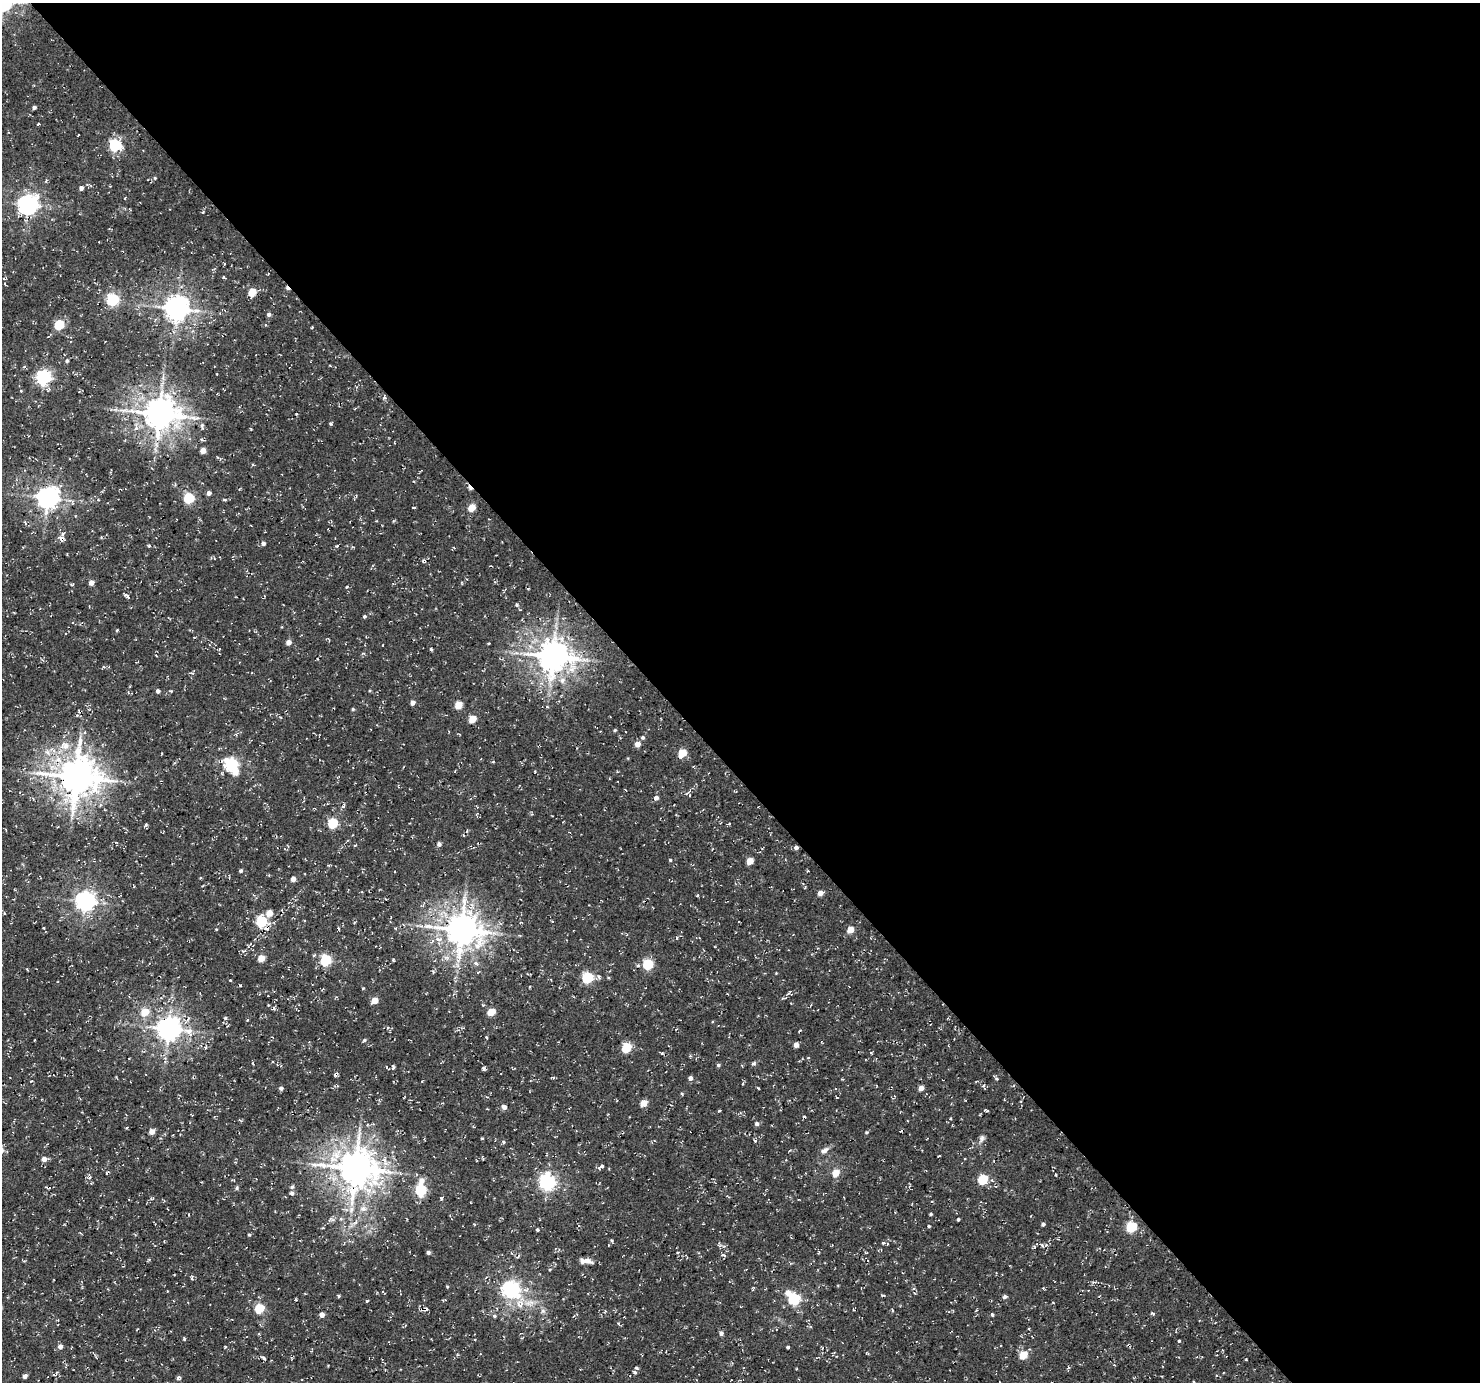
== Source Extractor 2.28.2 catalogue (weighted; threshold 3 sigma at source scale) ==
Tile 8 of 4 x 4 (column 4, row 2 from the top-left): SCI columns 4528-6005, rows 3072-4451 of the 6095 x 6076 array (HDU 1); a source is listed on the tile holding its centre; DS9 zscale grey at full resolution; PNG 1482 x 1384 px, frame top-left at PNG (2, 3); no overlay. Shown black and unused: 55% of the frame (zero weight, under 3 of 4 exposures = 8% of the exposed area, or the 3 px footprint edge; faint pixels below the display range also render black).
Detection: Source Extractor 2.28.2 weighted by HDU 2 'WHT'; one run over the whole footprint, this tile lists its part. Background 5.15e-04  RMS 0.0023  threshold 0.0104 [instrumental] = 3 sigma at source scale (4.5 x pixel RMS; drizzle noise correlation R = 1.50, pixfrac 1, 0.0396/0.0396 arcsec/px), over >= 5 px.
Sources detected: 204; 8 cosmic-ray / hot-pixel residue — not listed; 2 inside a brighter listed object's ellipse — not listed separately; the other 194 listed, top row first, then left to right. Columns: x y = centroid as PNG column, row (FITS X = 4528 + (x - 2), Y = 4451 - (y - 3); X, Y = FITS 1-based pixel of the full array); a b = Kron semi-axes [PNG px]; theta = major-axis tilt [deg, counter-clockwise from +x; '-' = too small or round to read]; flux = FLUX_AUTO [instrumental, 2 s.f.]
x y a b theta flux
34 107 4 4 - 0.53
38 124 4 2 - 0.29
115 145 6 6 - 31
155 178 5 4 - 0.29
81 188 4 4 - 0.91
125 198 4 3 - 0.21
28 204 7 7 - 120
203 212 4 3 - 0.23
224 277 4 3 - 0.24
252 292 5 5 - 6.3
113 299 6 5 - 34
176 308 8 8 - 220
269 314 5 4 - 0.67
59 325 5 5 - 14
312 327 4 3 - 0.19
67 361 4 4 - 0.4
217 374 2 2 - 0.15
43 378 6 6 - 56
21 391 4 2 - 0.19
355 408 4 3 - 0.19
159 414 10 9 - 460
330 424 5 4 - 0.3
202 426 11 5 -80 0.75
203 451 4 4 - 2.3
209 493 4 4 - 1.1
47 498 7 7 - 170
189 498 5 5 - 18
98 500 4 3 - 0.2
414 508 3 2 - 0.28
472 508 5 5 - 4.9
25 523 6 3 -65 0.4
101 537 4 3 - 0.24
62 539 8 6 -63 0.91
263 543 5 4 - 0.77
337 545 4 3 - 0.26
149 546 4 4 - 0.29
454 548 4 3 - 0.19
91 583 4 4 - 1.5
347 587 4 3 - 0.24
128 597 7 4 -47 0.49
364 616 5 4 - 0.32
117 630 5 3 - 0.24
288 642 5 4 - 1.5
431 649 4 3 - 0.44
363 653 6 3 0 0.27
553 656 10 9 - 440
562 680 9 8 - 1.3
158 691 4 4 - 0.66
413 703 4 4 - 1.2
458 705 5 5 - 5.3
353 709 4 3 - 0.28
472 719 5 5 - 4.4
615 730 4 4 - 0.26
643 737 5 5 - 0.45
637 744 4 4 - 2.1
65 746 13 10 -16 2.7
682 753 5 5 - 6.8
231 764 6 6 - 38
235 772 6 6 - 2.1
76 777 12 11 - 610
656 798 5 5 - 0.79
344 805 8 4 65 0.49
333 823 5 5 - 15
146 825 5 4 - 0.42
467 831 5 3 - 0.25
439 844 5 5 - 0.75
796 847 5 4 - 0.7
670 860 4 4 - 0.24
750 861 5 4 - 4.3
241 871 4 4 - 0.45
293 879 5 5 - 1.1
805 887 4 2 - 0.22
820 893 4 4 - 1.8
698 895 4 3 - 0.22
85 901 7 7 - 130
270 913 6 5 - 2.5
261 921 6 5 - 20
552 921 4 2 - 0.2
395 928 5 3 - 0.21
461 930 11 10 - 480
851 930 5 4 - 3.4
243 951 7 4 15 0.47
314 955 5 3 - 0.27
261 958 5 5 - 3.7
325 960 6 5 - 22
393 960 4 3 - 0.27
476 963 6 5 - 0.57
648 964 5 5 - 17
433 972 5 3 - 0.33
478 972 4 3 - 0.26
528 974 5 3 - 0.25
587 977 6 5 - 22
599 977 7 5 -78 0.5
230 980 3 3 - 0.2
363 988 4 3 - 0.21
375 1000 5 4 - 3.3
145 1012 6 5 - 4.9
491 1012 5 4 - 6.1
247 1020 3 3 - 0.21
168 1029 8 7 - 230
486 1037 3 2 - 0.31
364 1040 5 4 - 0.37
796 1045 4 4 - 1.3
626 1048 5 5 - 12
662 1053 4 4 - 0.26
871 1053 4 3 - 0.21
754 1063 5 4 - 0.53
718 1065 5 4 - 0.44
393 1067 5 3 - 0.42
483 1068 6 4 -51 0.49
690 1078 4 4 - 0.95
842 1079 5 3 - 0.19
996 1079 6 4 -43 0.35
31 1081 3 2 - 0.19
984 1085 5 4 - 0.4
281 1088 4 4 - 0.56
758 1088 4 2 - 0.17
921 1088 4 4 - 1.7
644 1103 5 4 - 4.2
504 1107 6 5 - 0.97
487 1109 3 2 - 0.17
719 1110 4 2 - 0.27
985 1110 5 3 - 0.33
757 1124 5 5 - 0.58
152 1132 4 4 - 1.9
867 1132 4 4 - 0.33
982 1138 12 7 66 0.92
503 1142 5 4 - 0.37
824 1150 13 6 30 1
939 1156 3 2 - 0.19
44 1159 5 5 - 1.4
384 1161 13 5 -65 1.4
235 1162 4 3 - 0.17
599 1167 7 5 48 0.74
355 1168 12 11 - 580
836 1173 5 5 - 4
1056 1174 3 3 - 0.28
90 1177 6 3 71 0.34
983 1179 5 5 - 13
421 1181 6 6 - 1.9
547 1182 7 6 - 69
292 1187 6 5 - 0.43
237 1188 6 4 71 0.34
421 1190 6 5 - 24
292 1193 5 5 - 0.6
441 1198 4 4 - 0.34
363 1209 10 8 -1 1.4
931 1214 3 3 - 0.32
330 1219 9 6 7 0.68
958 1219 3 2 - 0.28
1043 1224 4 4 - 0.56
929 1226 3 3 - 0.3
1131 1227 6 5 - 16
537 1230 4 4 - 0.36
249 1234 4 3 - 0.3
883 1243 6 5 - 0.51
1042 1245 6 4 -46 0.35
429 1252 7 4 -26 0.44
678 1252 3 2 - 0.25
866 1253 4 3 - 0.17
723 1255 6 3 -19 0.38
586 1261 15 6 -6 1.6
550 1269 4 3 - 0.2
510 1289 7 6 - 83
167 1291 3 2 - 0.15
788 1293 6 6 - 1.8
339 1296 5 3 - 0.29
1005 1296 5 4 - 0.58
794 1299 6 5 - 27
367 1301 4 3 - 0.26
520 1304 14 11 -75 3.1
259 1308 5 5 - 12
853 1310 3 2 - 0.27
892 1310 5 3 - 0.21
543 1311 8 6 -89 0.72
1153 1313 6 3 -27 0.32
322 1315 5 5 - 1.4
992 1315 4 4 - 0.37
494 1316 6 4 -23 0.36
618 1323 4 4 - 0.23
811 1327 4 4 - 0.32
721 1333 5 5 - 0.71
184 1339 4 3 - 0.29
1179 1341 3 3 - 0.46
60 1347 5 5 - 1.2
225 1347 4 3 - 0.2
788 1347 3 3 - 0.37
1023 1355 5 5 - 8.2
263 1358 8 4 -37 0.44
1068 1368 4 3 - 0.34
635 1372 5 4 - 0.48
25 1376 5 4 - 0.97
178 1377 8 4 53 0.44
1194 1382 4 2 - 0.19
Overlapping masked pixels (flux is a lower limit): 3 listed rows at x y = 62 539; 796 847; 261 921
Isophote crosses this tile's border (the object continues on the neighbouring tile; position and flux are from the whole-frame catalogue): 1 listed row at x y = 1194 1382
Unlisted compact peaks at least as high as the median listed source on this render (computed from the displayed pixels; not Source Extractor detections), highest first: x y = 517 605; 755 1141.